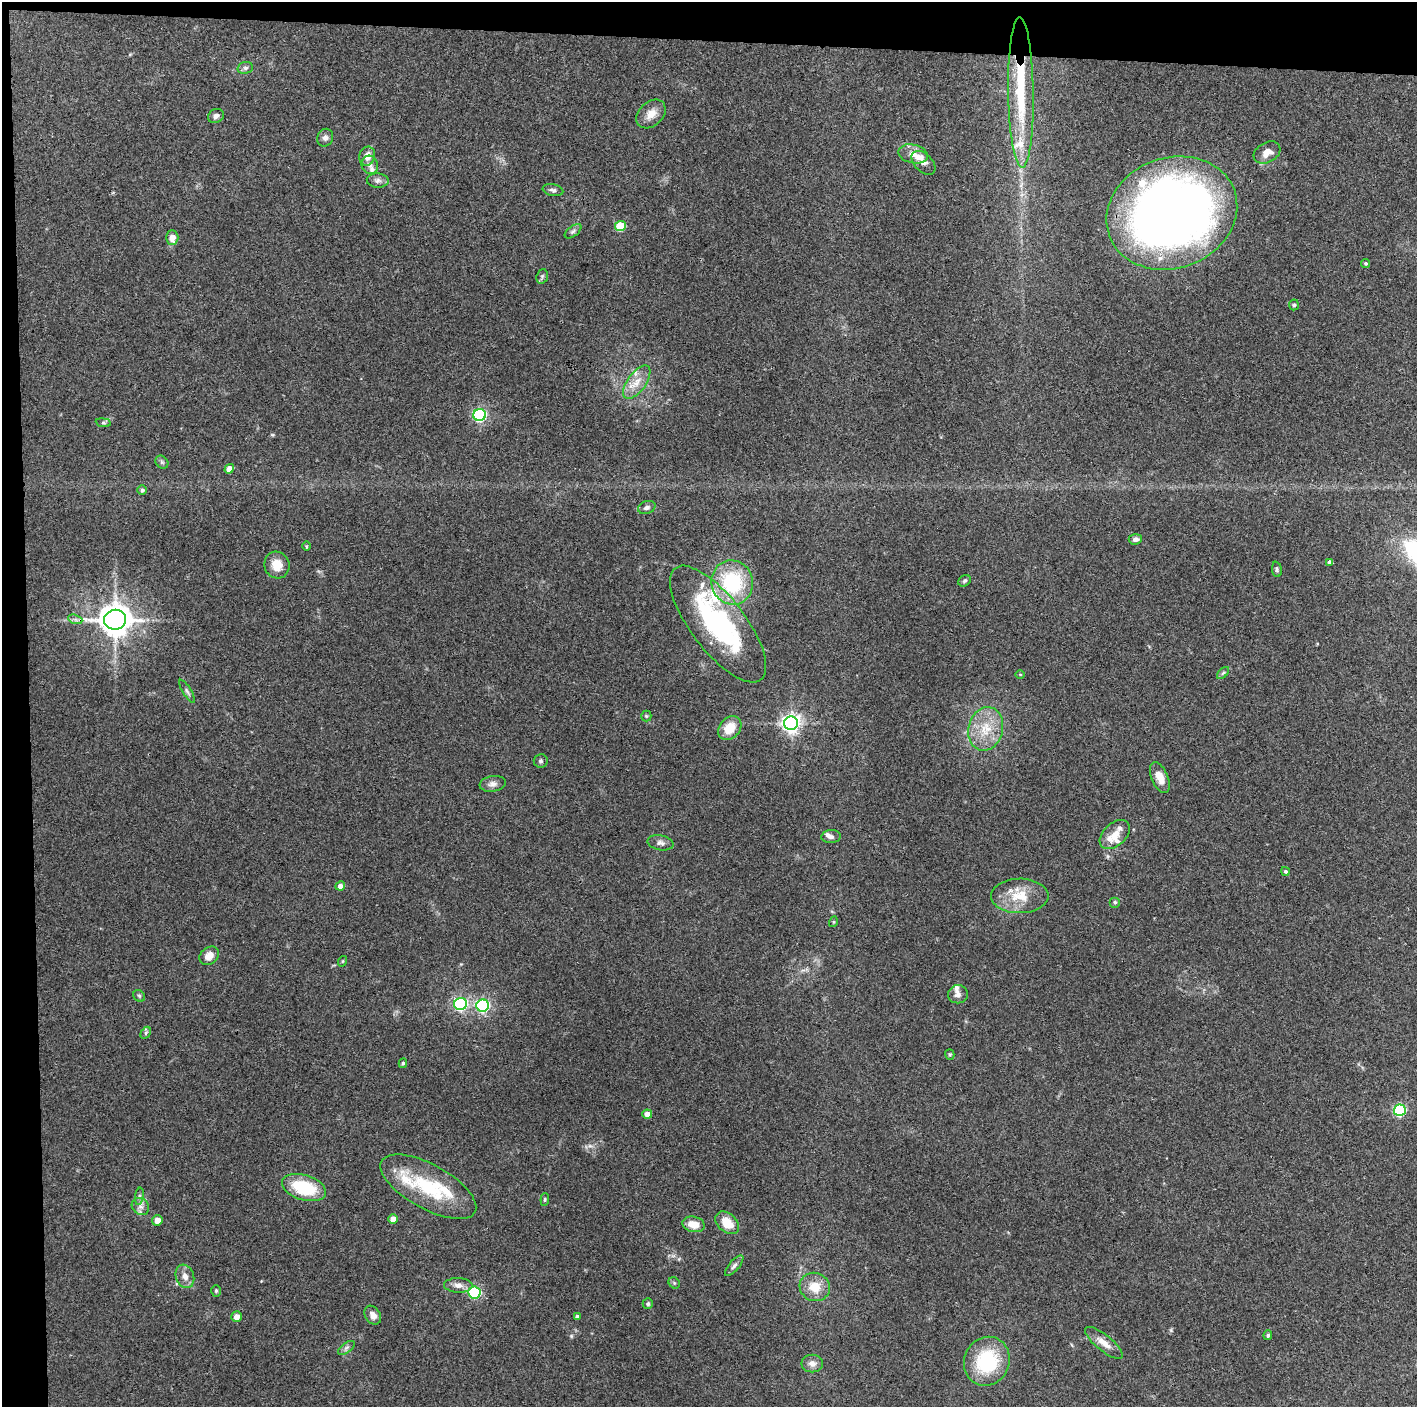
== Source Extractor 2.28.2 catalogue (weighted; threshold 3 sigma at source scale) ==
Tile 1 of 3 x 3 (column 1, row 1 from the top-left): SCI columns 1-1415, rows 2813-4217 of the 4246 x 4219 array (HDU 1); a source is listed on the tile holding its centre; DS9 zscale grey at full resolution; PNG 1419 x 1409 px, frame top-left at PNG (2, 2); each listed source drawn as its Kron ellipse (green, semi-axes under 4 px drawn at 4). Shown black and unused: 5% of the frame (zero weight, under 3 of 4 exposures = <1% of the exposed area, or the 3 px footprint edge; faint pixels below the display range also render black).
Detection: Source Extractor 2.28.2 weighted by HDU 2 'WHT'; one run over the whole footprint, this tile lists its part. Background 0.16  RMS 0.0072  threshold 0.0322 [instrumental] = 3 sigma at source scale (4.5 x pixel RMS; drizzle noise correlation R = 1.50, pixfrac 1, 0.05/0.05 arcsec/px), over >= 5 px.
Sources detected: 104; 1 inside a brighter object's white glare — neither listed nor drawn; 13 inside a brighter listed object's ellipse — not listed separately; the other 90 listed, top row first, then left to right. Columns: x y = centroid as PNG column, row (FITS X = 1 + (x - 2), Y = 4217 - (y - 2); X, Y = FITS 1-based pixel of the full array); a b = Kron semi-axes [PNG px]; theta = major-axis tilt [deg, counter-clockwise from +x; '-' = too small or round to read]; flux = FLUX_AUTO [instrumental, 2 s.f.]
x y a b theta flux
245 68 8 6 15 2
1021 93 75 12 -89 52
651 114 17 12 43 8
216 116 8 7 - 2.7
325 138 9 8 - 2.9
1267 152 14 10 29 6.2
913 154 15 9 -12 6.4
367 156 9 8 - 6
923 163 14 9 -44 3.7
370 165 9 8 - 3.3
378 180 11 7 -4 2.8
553 190 10 6 -10 2.2
1172 213 67 55 20 590
620 226 5 5 - 30
573 231 10 5 37 1.7
172 238 7 6 - 6.4
1366 263 4 4 - 1.1
542 276 7 5 71 1.5
1294 305 5 4 - 1.1
637 382 19 9 55 9.3
480 415 6 6 - 140
103 423 7 4 -8 1.1
162 462 7 5 -45 1.5
229 469 5 4 - 8
142 490 5 5 - 1.6
647 507 9 6 18 2.5
1135 539 7 5 3 3
306 546 5 3 - 0.68
1330 562 4 4 - 3
277 565 13 12 - 10
1277 569 8 5 -83 1.4
964 581 7 5 32 1.3
732 582 22 20 -72 56
75 619 7 4 -19 1.9
115 620 11 10 - 1200
718 624 70 27 -53 120
1223 673 7 4 44 1.3
1020 674 5 3 - 0.63
187 691 13 3 -58 1.8
646 716 5 5 - 1
791 723 7 6 - 360
730 728 13 10 46 14
986 729 22 17 76 20
541 761 7 7 - 1.6
1160 778 16 8 -67 7.8
493 784 13 8 9 3.8
1115 834 18 11 43 7.9
831 837 10 6 3 2.5
660 843 13 7 -10 3.3
1285 871 4 4 - 1.5
340 886 5 4 - 4.1
1020 896 29 17 0 20
1115 902 5 5 - 1.2
833 922 5 3 - 0.64
209 956 10 8 37 6.7
343 961 5 3 - 0.57
958 994 10 9 - 3.3
139 996 6 5 - 1.3
461 1004 6 6 - 140
483 1006 6 6 - 130
146 1033 6 4 60 1.2
950 1054 5 4 - 1
403 1063 5 4 - 1.1
1400 1110 6 5 - 98
647 1114 5 4 - 5.6
428 1187 53 22 -29 50
304 1188 23 12 -17 37
139 1196 9 4 82 1.9
545 1199 6 4 84 0.93
140 1206 9 8 - 3.6
393 1219 5 4 - 5.2
157 1220 5 5 - 5.3
727 1223 13 9 -40 12
694 1224 11 7 -11 9
734 1266 13 5 49 2.5
185 1276 12 9 -70 5.2
674 1283 6 5 - 1.1
458 1285 14 7 -2 4.7
815 1287 15 14 - 13
216 1291 6 5 - 1.1
474 1293 6 6 - 79
648 1304 5 5 - 1.2
373 1315 10 7 -58 4.6
577 1316 4 3 - 1.6
237 1317 5 5 - 5.5
1268 1335 5 4 - 1.3
1104 1343 23 8 -39 8.1
346 1348 10 5 36 2
987 1361 25 22 65 47
812 1363 10 9 - 4.3
Overlapping masked pixels (flux is a lower limit): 2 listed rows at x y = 1172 213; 115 620